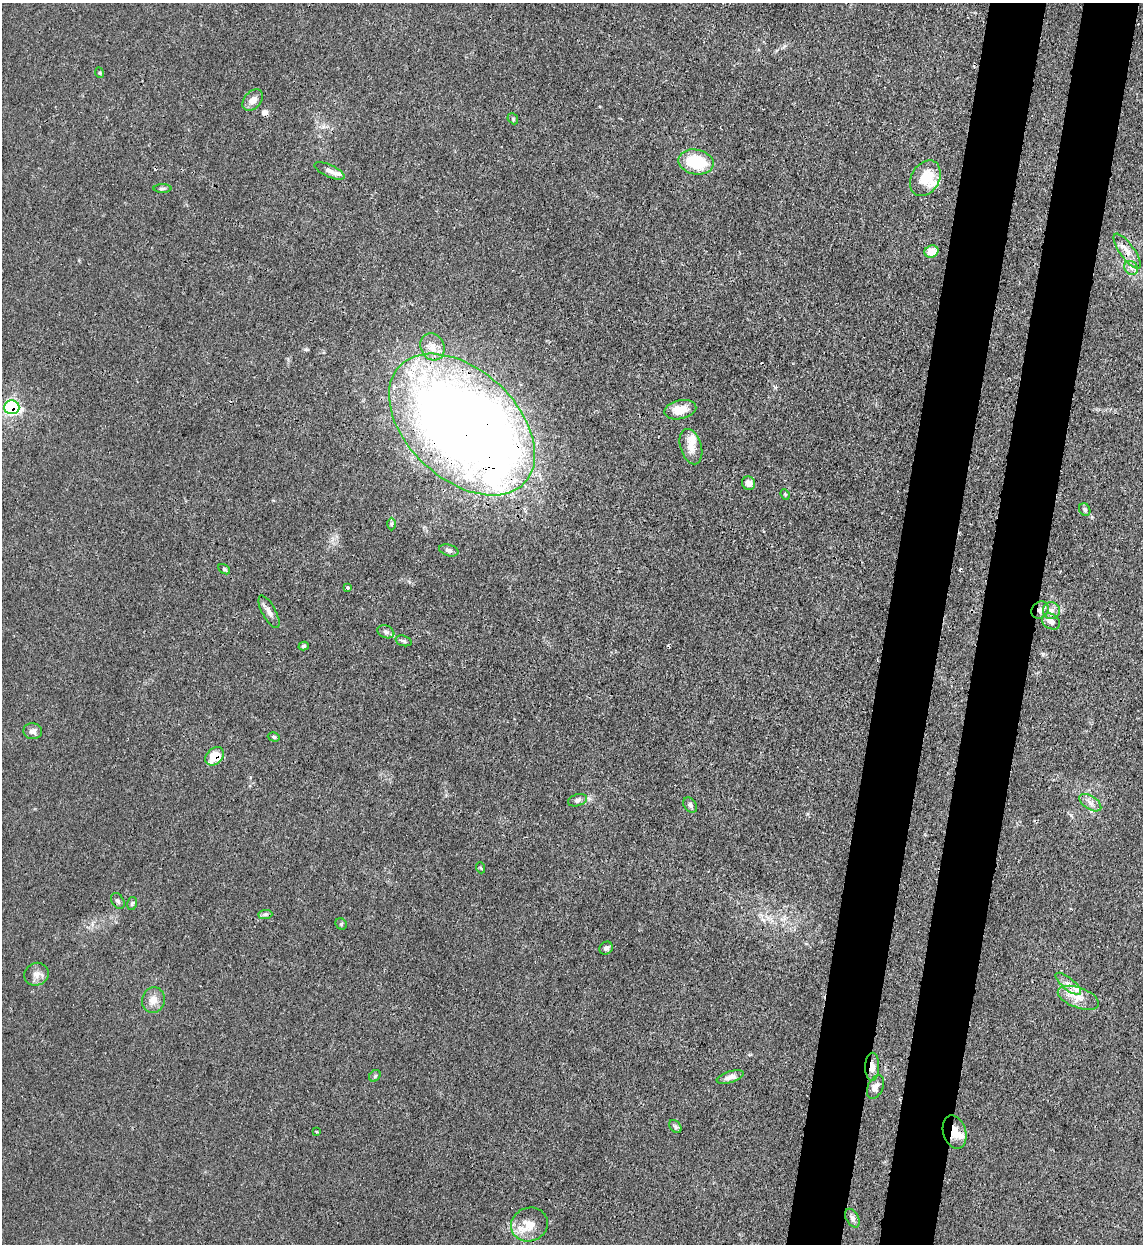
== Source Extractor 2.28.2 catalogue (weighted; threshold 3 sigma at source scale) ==
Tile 10 of 4 x 4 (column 2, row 3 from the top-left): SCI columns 1470-2610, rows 1266-2507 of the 5101 x 5011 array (HDU 1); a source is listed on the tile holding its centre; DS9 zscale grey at full resolution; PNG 1145 x 1246 px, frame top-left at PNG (2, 3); each listed source drawn as its Kron ellipse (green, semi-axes under 4 px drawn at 4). Shown black and unused: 10% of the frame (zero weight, under 3 of 4 exposures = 7% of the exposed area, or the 3 px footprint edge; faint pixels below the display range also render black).
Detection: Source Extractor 2.28.2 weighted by HDU 2 'WHT'; one run over the whole footprint, this tile lists its part. Background 0.0171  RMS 0.0027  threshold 0.0122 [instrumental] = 3 sigma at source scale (4.5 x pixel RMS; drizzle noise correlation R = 1.50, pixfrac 1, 0.05/0.05 arcsec/px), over >= 5 px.
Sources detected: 65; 1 inside a brighter object's white glare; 3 cosmic-ray / hot-pixel residue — neither listed nor drawn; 7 inside a brighter listed object's ellipse — not listed separately; the other 54 listed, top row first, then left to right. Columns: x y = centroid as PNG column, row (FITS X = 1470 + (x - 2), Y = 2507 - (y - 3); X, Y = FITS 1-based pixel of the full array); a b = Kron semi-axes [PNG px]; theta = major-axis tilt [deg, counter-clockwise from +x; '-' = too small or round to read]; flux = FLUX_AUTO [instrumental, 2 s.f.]
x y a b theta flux
100 73 5 3 - 0.24
253 100 12 8 46 2.1
513 119 6 4 -48 0.37
696 162 18 12 -10 13
329 171 16 6 -25 1.4
925 178 19 14 60 7.4
162 189 9 4 0 0.6
1127 251 21 7 -55 2.6
931 252 7 6 - 3.9
1131 268 7 6 - 1
432 347 14 11 -65 3
12 407 7 7 - 42
680 410 16 9 13 4.6
462 425 86 54 -43 450
691 447 18 10 -73 3.2
749 483 7 6 - 1.9
785 494 5 4 - 0.34
1085 510 7 5 -60 0.51
392 524 6 4 89 0.48
449 550 10 5 -16 0.87
224 569 6 4 -31 0.47
348 587 3 3 - 0.6
1040 610 9 7 43 1.4
1051 611 8 8 - 1.4
269 612 18 6 -62 1.6
1051 621 9 7 -33 1.6
386 632 9 6 -21 0.8
404 641 8 5 -18 0.57
304 646 5 4 - 0.43
33 731 9 8 - 1.4
274 737 6 4 -16 0.5
215 756 10 7 44 6.8
577 800 10 6 17 0.8
1090 803 12 6 -33 1.5
690 805 8 6 -51 0.79
481 868 5 3 - 0.29
118 901 8 6 -61 0.72
132 903 7 4 79 0.43
265 914 7 4 1 0.58
341 924 6 5 - 0.39
606 948 7 6 - 0.81
36 974 12 11 - 1.9
1068 984 16 6 -39 1.8
1078 998 21 10 -20 3.7
153 1000 13 11 76 2.5
872 1067 14 7 89 2
375 1076 6 5 - 0.5
730 1077 14 5 16 1.5
876 1087 12 7 64 1.5
675 1127 7 5 -52 0.59
316 1132 3 2 - 0.31
955 1132 17 11 -75 3.9
852 1218 10 6 -61 0.99
529 1224 19 16 21 5.3
Overlapping masked pixels (flux is a lower limit): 6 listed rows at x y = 12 407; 462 425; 1040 610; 215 756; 872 1067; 955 1132